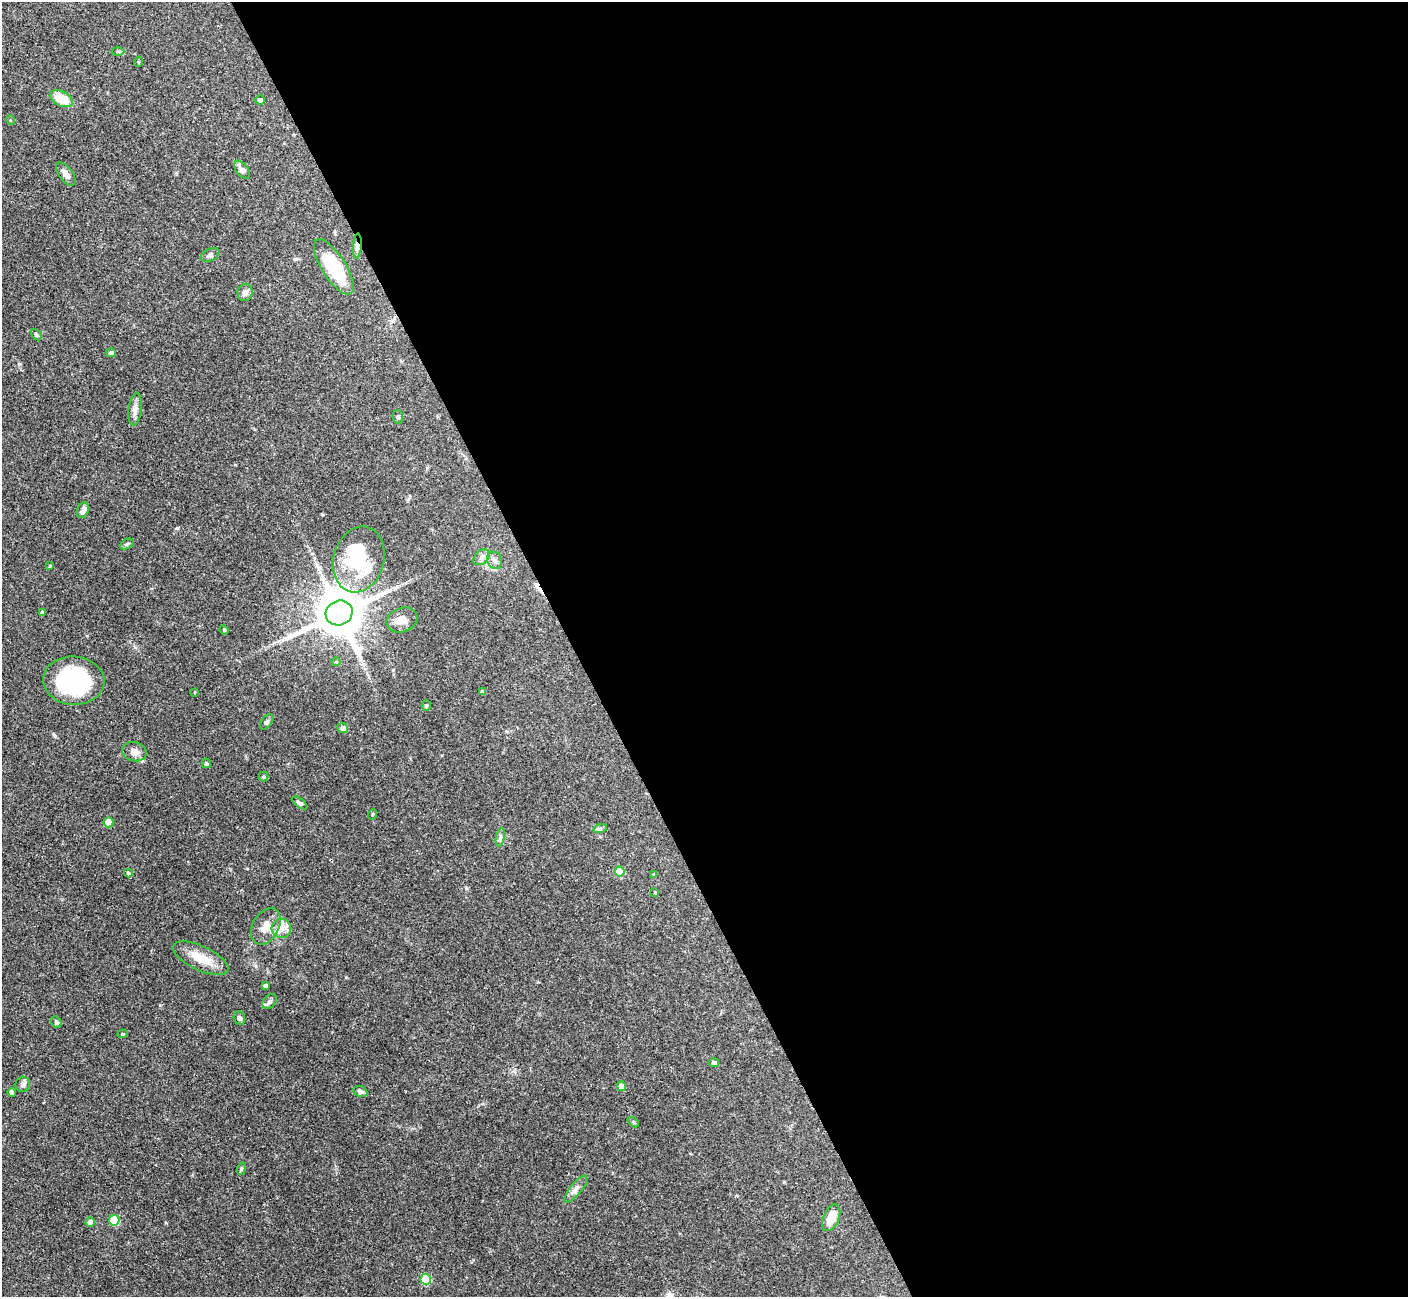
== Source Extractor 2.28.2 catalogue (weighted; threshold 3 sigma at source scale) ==
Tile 8 of 4 x 4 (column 4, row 2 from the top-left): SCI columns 4223-5628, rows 2745-4039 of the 5629 x 5618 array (HDU 1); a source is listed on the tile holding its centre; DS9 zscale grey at full resolution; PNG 1410 x 1299 px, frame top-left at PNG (2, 2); each listed source drawn as its Kron ellipse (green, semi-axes under 4 px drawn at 4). Shown black and unused: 59% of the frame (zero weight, under 3 of 4 exposures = <1% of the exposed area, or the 3 px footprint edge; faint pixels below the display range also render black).
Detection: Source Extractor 2.28.2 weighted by HDU 2 'WHT'; one run over the whole footprint, this tile lists its part. Background 0.0876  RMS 0.0036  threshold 0.0162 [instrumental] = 3 sigma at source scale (4.5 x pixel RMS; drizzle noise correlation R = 1.50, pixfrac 1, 0.05/0.05 arcsec/px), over >= 5 px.
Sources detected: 70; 1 inside a brighter object's white glare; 2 cosmic-ray / hot-pixel residue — neither listed nor drawn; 3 inside a brighter listed object's ellipse — not listed separately; the other 64 listed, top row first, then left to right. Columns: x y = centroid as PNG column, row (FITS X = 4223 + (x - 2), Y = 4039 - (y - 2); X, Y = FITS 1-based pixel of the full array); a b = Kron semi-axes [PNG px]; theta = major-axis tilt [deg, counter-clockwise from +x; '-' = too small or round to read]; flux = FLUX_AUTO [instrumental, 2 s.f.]
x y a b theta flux
118 51 6 4 -2 0.47
138 62 5 3 - 0.35
61 98 12 7 -28 8.6
260 100 4 4 - 1.1
10 120 5 3 - 0.27
242 170 10 6 -53 1.7
66 174 13 6 -54 1.9
357 246 13 3 86 1.1
210 255 10 6 25 1.1
334 267 32 12 -58 19
245 293 8 7 - 1.6
37 335 6 4 -41 0.54
111 353 5 4 - 0.77
135 409 16 6 83 2.1
398 417 7 5 -81 0.82
83 510 8 5 67 1.6
127 544 7 4 26 0.59
481 557 9 6 42 1.2
359 559 33 25 75 16
495 560 9 7 -63 1.4
50 566 4 3 - 0.39
42 612 4 3 - 0.8
339 613 14 12 24 1700
402 620 16 12 21 3.4
224 630 5 4 - 0.37
336 662 4 4 - 0.4
74 681 31 24 -4 42
195 692 3 2 - 0.25
482 692 4 3 - 0.92
426 706 5 4 - 0.48
267 722 9 5 53 0.75
343 728 5 5 - 1.8
134 752 12 9 -13 2.5
206 763 5 4 - 0.7
263 776 5 5 - 0.52
300 803 9 4 -36 0.79
373 814 5 3 - 0.32
108 822 5 5 - 7.2
600 829 7 4 19 0.67
500 837 9 4 77 0.84
620 871 5 5 - 7.6
128 873 4 3 - 0.55
654 875 3 3 - 0.59
655 892 3 3 - 0.36
266 926 19 13 60 4.8
281 928 10 9 - 2.6
201 958 30 12 -25 7
265 985 4 3 - 0.81
270 1001 8 6 45 1
239 1018 7 5 -70 0.93
56 1022 6 4 -60 0.74
122 1034 5 4 - 0.5
714 1063 5 4 - 1.2
23 1084 7 7 - 1.2
621 1086 4 4 - 3.5
360 1091 7 5 -23 0.97
12 1092 4 4 - 1.3
633 1122 6 4 -37 0.47
241 1169 6 4 72 0.48
576 1189 17 5 50 1.8
831 1218 14 8 68 5.8
114 1220 5 5 - 13
90 1222 5 4 - 2.2
426 1279 5 5 - 15
Overlapping masked pixels (flux is a lower limit): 1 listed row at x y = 357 246
Unlisted compact peaks at least as high as the median listed source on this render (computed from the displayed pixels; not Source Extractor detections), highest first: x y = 177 528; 54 735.